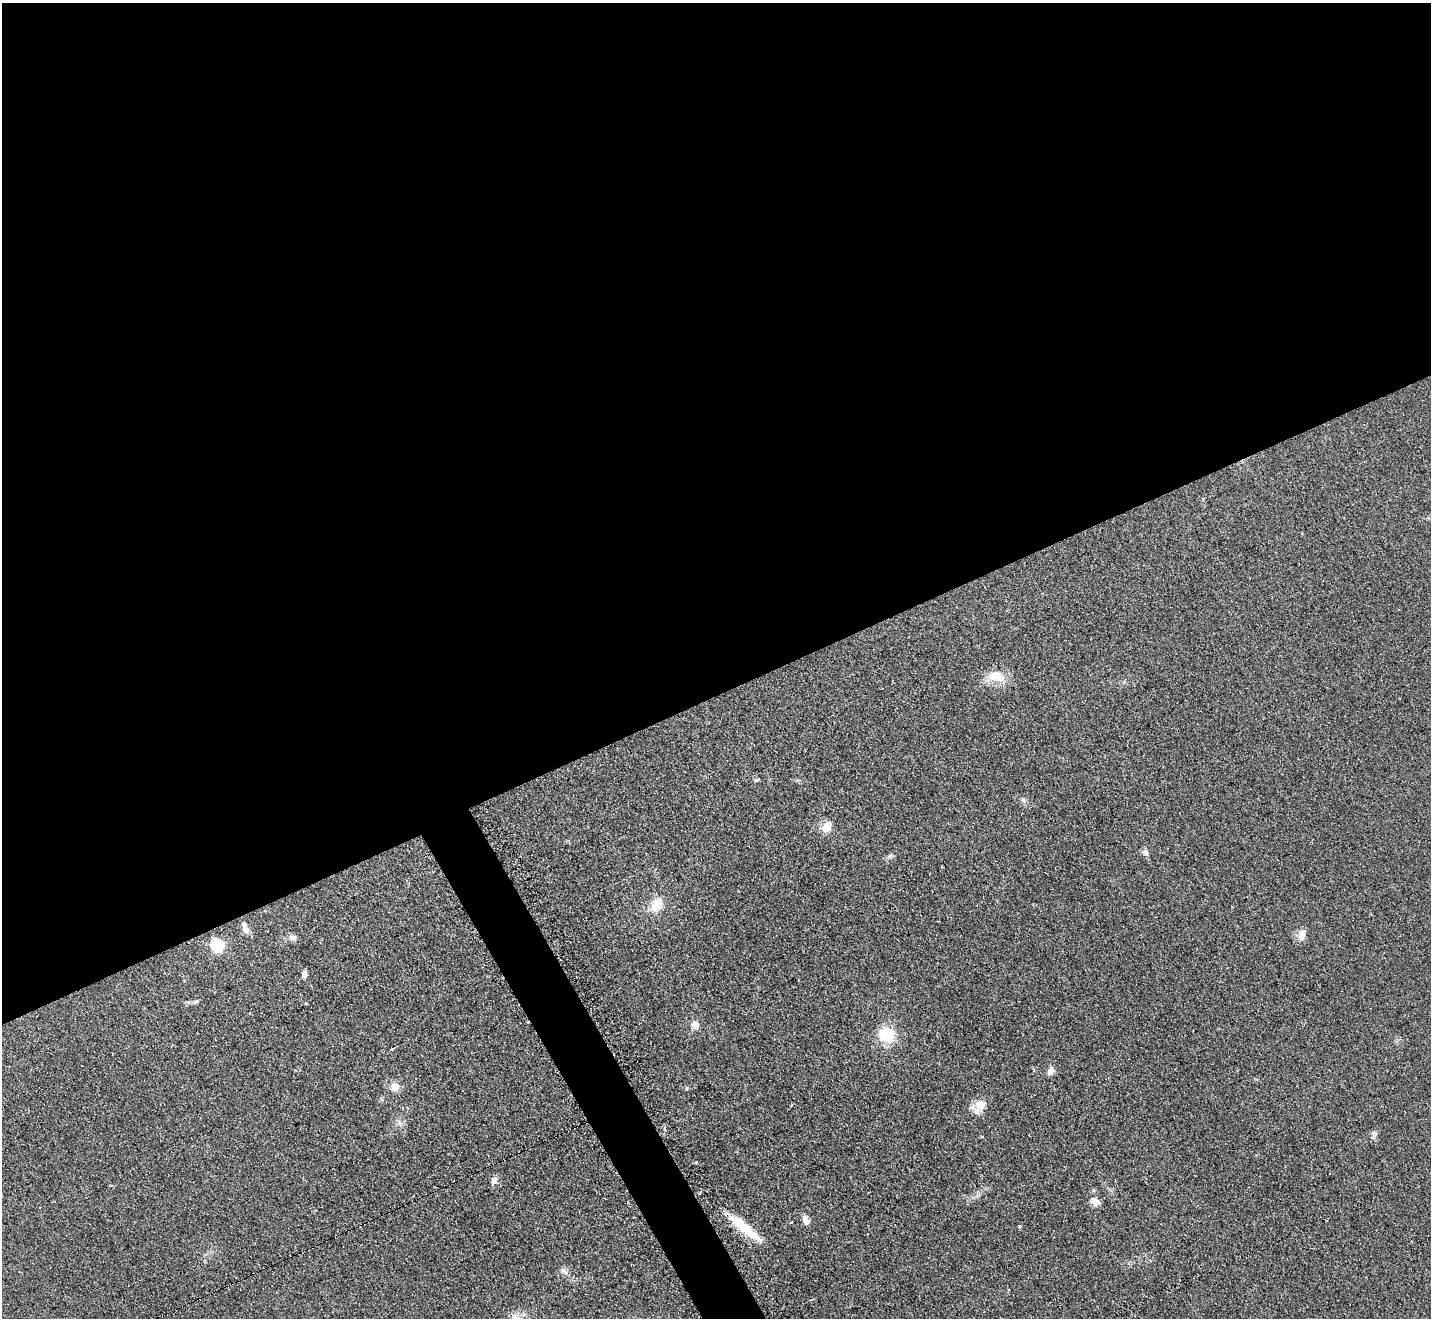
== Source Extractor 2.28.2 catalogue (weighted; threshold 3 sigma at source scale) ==
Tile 2 of 4 x 4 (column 2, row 1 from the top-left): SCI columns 1437-2865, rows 4105-5420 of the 5742 x 5716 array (HDU 1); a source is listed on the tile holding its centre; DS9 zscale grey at full resolution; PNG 1433 x 1320 px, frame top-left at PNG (2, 3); no overlay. Shown black and unused: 54% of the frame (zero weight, under 2 of 3 exposures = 2% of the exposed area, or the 3 px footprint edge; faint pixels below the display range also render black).
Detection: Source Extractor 2.28.2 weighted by HDU 2 'WHT'; one run over the whole footprint, this tile lists its part. Background 0.104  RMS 0.011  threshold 0.051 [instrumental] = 3 sigma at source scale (4.5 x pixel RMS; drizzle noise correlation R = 1.50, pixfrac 1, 0.05/0.05 arcsec/px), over >= 5 px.
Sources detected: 28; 1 cosmic-ray / hot-pixel residue — not listed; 1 inside a brighter listed object's ellipse — not listed separately; the other 26 listed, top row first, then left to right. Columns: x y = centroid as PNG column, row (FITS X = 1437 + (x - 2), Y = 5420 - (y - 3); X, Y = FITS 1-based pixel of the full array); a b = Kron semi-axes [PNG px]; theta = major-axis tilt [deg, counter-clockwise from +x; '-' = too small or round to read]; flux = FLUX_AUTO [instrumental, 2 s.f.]
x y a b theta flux
996 676 20 12 -16 21
1023 800 5 5 - 2
827 827 11 10 - 13
1146 853 10 7 -58 3.6
657 904 20 13 62 17
245 929 13 6 -65 7.9
1302 935 15 8 78 8
292 937 10 7 1 4.6
217 945 6 6 - 140
304 974 8 5 80 4.5
196 1001 7 4 19 1.9
695 1025 9 8 - 6.8
887 1035 13 12 - 41
392 1049 4 3 - 5.3
1051 1071 12 7 66 4.8
394 1087 11 10 - 8.9
687 1088 5 3 - 1
980 1105 18 12 48 13
696 1163 3 3 - 2.4
493 1180 12 8 70 4.4
1094 1201 13 9 -35 7.1
806 1220 11 6 -75 7.5
791 1222 4 3 - 3.7
1020 1226 4 4 - 1.2
748 1230 41 12 -43 32
563 1270 8 6 -72 3.6
Unlisted compact peaks at least as high as the median listed source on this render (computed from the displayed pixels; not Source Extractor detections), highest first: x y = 306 1003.